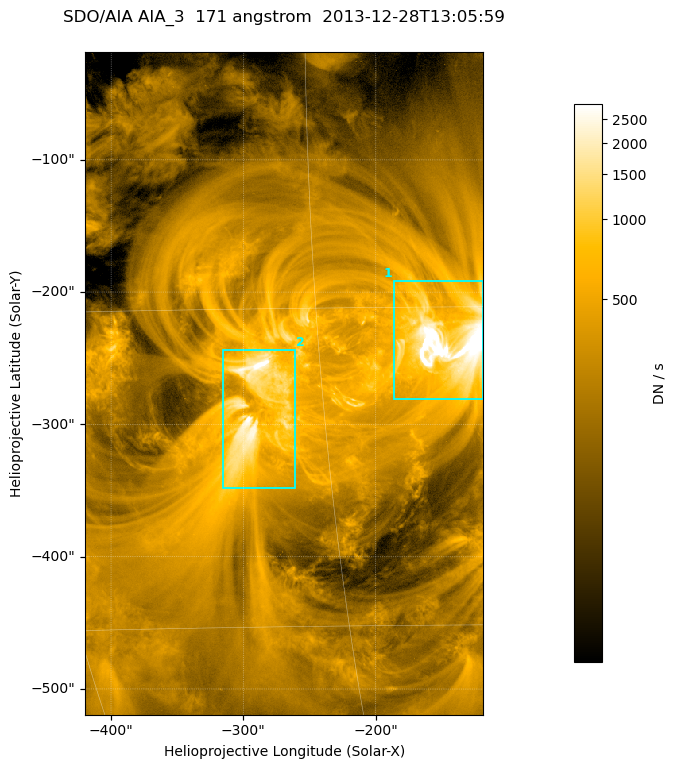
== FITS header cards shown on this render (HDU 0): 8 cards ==
TELESCOP= 'SDO/AIA '
INSTRUME= 'AIA_3   '
WAVELNTH=                  171
WAVEUNIT= 'angstrom'
DATE-OBS= '2013-12-28T13:05:59.34'
CTYPE1  = 'HPLN-TAN'
CTYPE2  = 'HPLT-TAN'
BUNIT   = 'DN / s  '

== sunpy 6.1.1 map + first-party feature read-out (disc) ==
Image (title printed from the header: SDO/AIA AIA_3  171 angstrom  2013-12-28T13:05:59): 502 x 835 px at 0.599 arcsec/px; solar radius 976 arcsec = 1628 px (partial field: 5.0% of the solar disc is inside the frame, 100% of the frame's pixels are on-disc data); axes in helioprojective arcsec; data unit DN / s (BUNIT, on the colour bar)
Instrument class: DISC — disc imager (sunpy class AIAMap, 171 A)
Bright regions (active regions / flare kernels): reference = the on-disc median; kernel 5 px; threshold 5 sigma = 737 DN / s over a disc level ~240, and >= 1.15x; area >= 419 px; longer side >= 6 px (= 3.6 arcsec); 2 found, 2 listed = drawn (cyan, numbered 1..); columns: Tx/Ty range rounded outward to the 2 arcsec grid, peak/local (2 s.f.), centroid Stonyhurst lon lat
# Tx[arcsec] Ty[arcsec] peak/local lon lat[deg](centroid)
1 -186..-118 -282..-190 30 -9 -17
2 -316..-260 -348..-242 16 -18 -20